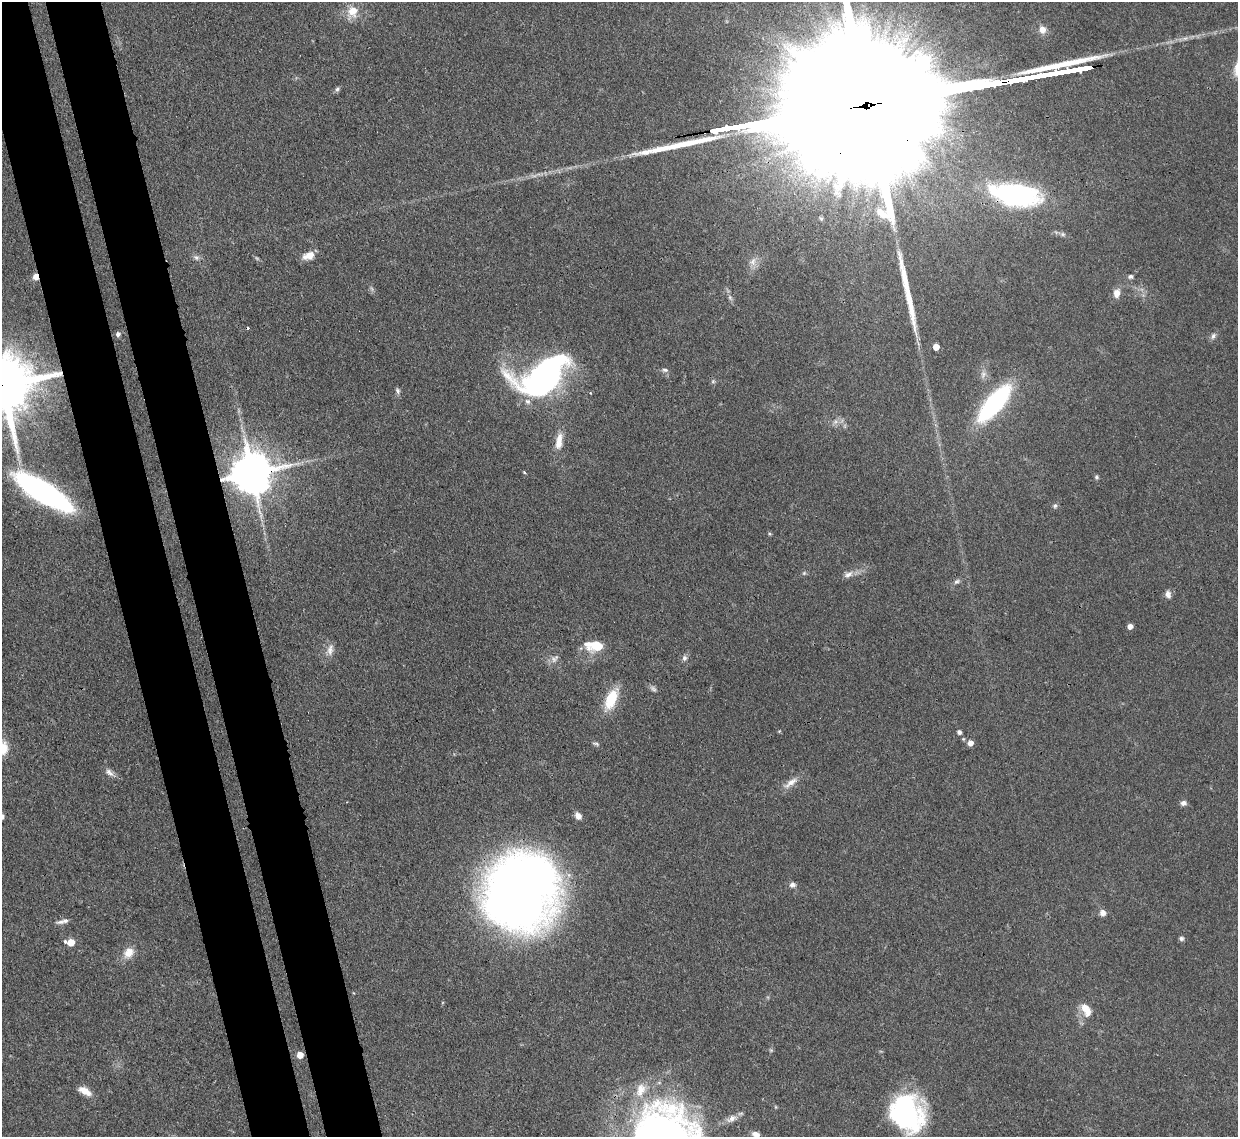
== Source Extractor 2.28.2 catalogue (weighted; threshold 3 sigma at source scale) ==
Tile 11 of 4 x 4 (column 3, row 3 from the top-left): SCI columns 2554-3789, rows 1354-2488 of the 5109 x 5092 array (HDU 1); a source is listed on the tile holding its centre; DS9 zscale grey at full resolution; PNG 1240 x 1139 px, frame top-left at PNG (2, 2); no overlay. Shown black and unused: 9% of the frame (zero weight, under 3 of 4 exposures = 9% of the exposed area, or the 3 px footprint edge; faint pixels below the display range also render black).
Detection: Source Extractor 2.28.2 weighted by HDU 2 'WHT'; one run over the whole footprint, this tile lists its part. Background 0.114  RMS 0.0048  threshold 0.0217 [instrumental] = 3 sigma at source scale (4.5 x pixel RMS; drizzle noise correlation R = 1.50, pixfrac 1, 0.05/0.05 arcsec/px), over >= 5 px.
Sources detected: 77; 2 inside a brighter object's white glare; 1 cosmic-ray / hot-pixel residue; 3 long thin detections or spike segments (spike, bleed or trail) — not listed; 5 inside a brighter listed object's ellipse — not listed separately; the other 66 listed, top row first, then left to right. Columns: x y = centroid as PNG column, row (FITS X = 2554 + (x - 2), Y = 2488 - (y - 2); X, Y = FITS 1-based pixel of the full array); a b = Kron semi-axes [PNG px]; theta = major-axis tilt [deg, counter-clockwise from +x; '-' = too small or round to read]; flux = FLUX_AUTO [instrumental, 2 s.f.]
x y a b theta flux
353 11 16 13 -81 8.6
1042 29 10 8 -72 3.4
1081 69 14 3 10 1100
337 89 6 5 - 1
870 104 202 27 10 96000
1016 194 55 25 -11 81
821 218 6 4 -19 0.57
1063 234 7 5 -21 1.2
309 255 14 8 20 5.6
196 258 7 7 - 1.5
753 262 13 9 81 3.6
36 276 6 5 - 3.9
1130 276 6 5 - 1.3
1116 293 10 7 85 4
730 298 8 5 -46 1.1
118 334 4 4 - 1.7
1213 336 10 6 58 1.6
936 347 5 5 - 6.3
665 370 8 5 -9 1.2
983 374 11 7 72 2.4
543 376 43 25 32 170
713 381 6 4 46 0.73
2 385 19 15 12 4700
398 391 8 6 -71 1.3
994 403 39 14 49 79
835 422 7 5 44 1.5
559 441 24 9 82 6.3
252 473 12 12 - 1900
1096 477 6 5 - 0.81
43 492 50 14 -31 150
1055 506 7 5 73 1.1
769 534 5 4 - 0.67
804 573 6 4 46 0.74
848 574 14 8 25 3
957 582 9 6 30 1.4
1168 594 10 7 -74 2.4
1130 626 5 4 - 2.8
597 646 18 11 12 11
330 650 16 8 80 3.4
684 658 8 7 - 1.6
554 659 13 8 42 2.5
653 689 11 5 -37 1.5
611 699 24 12 67 15
959 732 6 5 - 1.2
970 743 5 5 - 3.7
596 744 10 4 -16 0.88
109 773 13 7 -43 2.4
791 783 24 8 37 4.5
1183 803 8 6 5 1.7
2 816 7 6 - 1.6
578 816 8 6 -55 3.2
792 885 8 6 10 1.8
520 894 67 59 76 470
1103 913 8 7 - 2.4
60 922 13 5 3 1.8
1181 938 6 6 - 1.1
70 942 6 5 - 10
129 953 16 12 51 5.8
1086 1009 18 10 -61 6.7
300 1055 5 5 - 6.5
641 1090 22 14 67 9.7
85 1091 17 8 -28 4.8
776 1107 5 3 - 0.47
907 1112 37 27 -66 83
731 1118 17 8 26 3.7
756 1134 10 7 -18 2.7
Overlapping masked pixels (flux is a lower limit): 7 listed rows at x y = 1081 69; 870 104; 1016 194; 36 276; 2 385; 252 473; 520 894
Isophote crosses this tile's border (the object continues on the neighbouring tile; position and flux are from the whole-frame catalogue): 4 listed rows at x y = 870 104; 2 385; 2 816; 756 1134